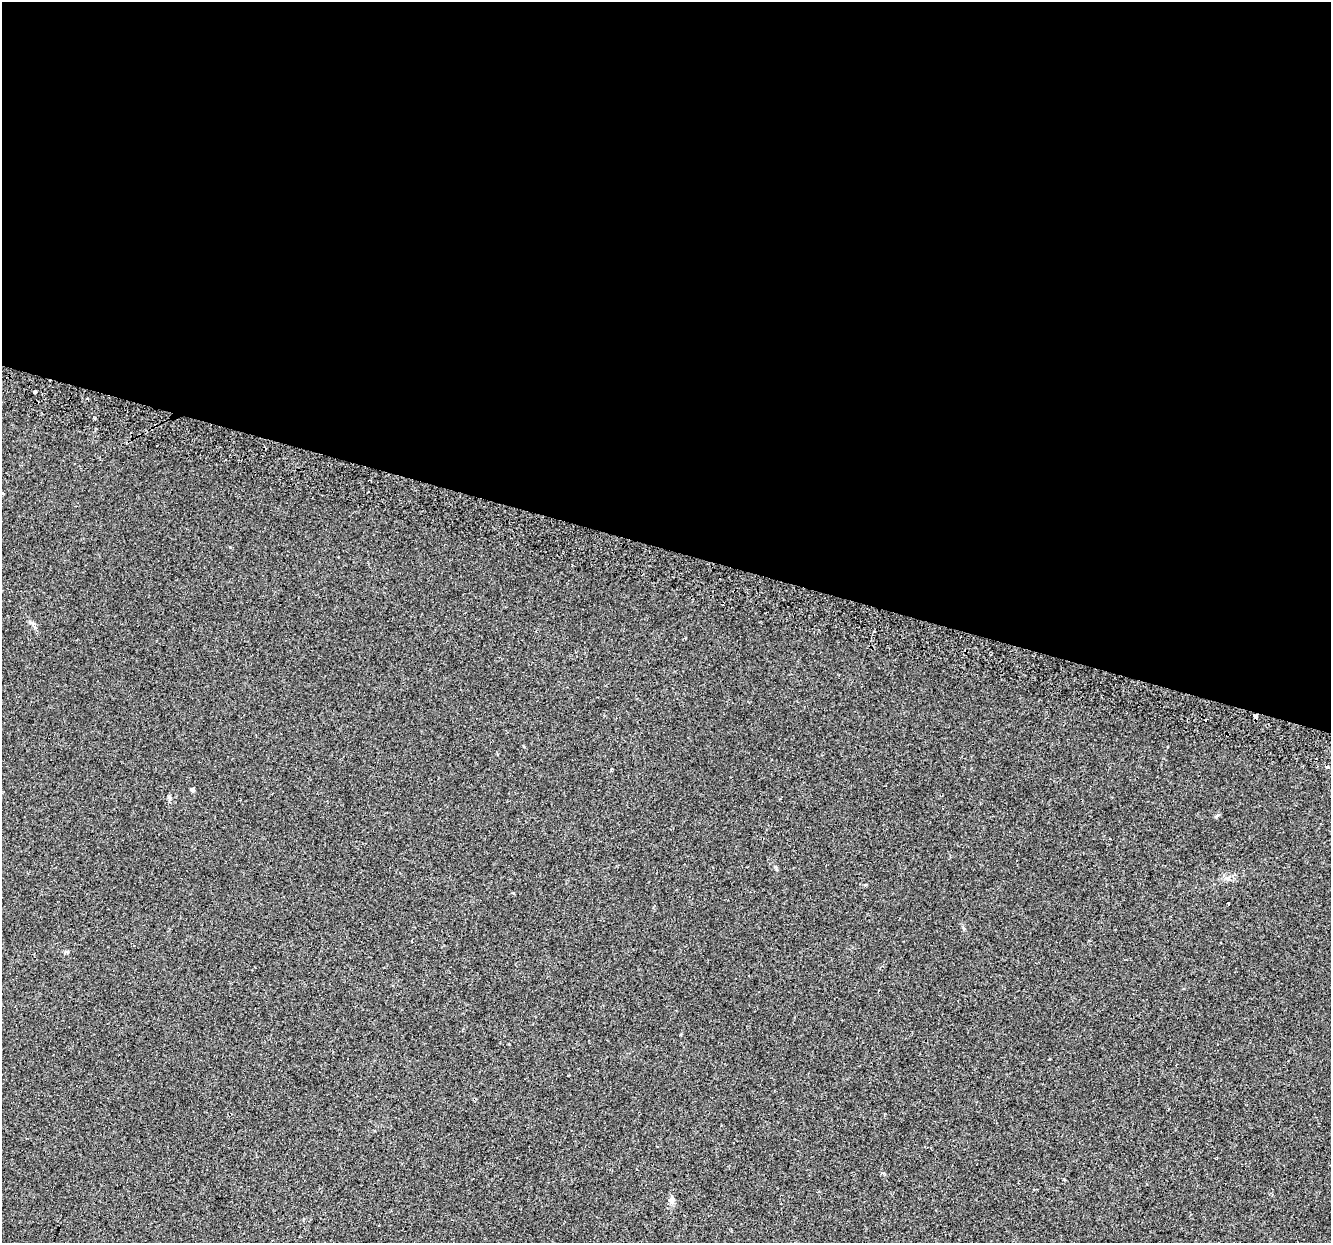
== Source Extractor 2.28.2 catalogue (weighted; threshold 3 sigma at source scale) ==
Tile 3 of 4 x 4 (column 3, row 1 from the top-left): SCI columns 2718-4046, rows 4069-5309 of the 5427 x 5594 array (HDU 1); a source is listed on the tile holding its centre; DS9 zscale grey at full resolution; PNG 1333 x 1245 px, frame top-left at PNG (2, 2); no overlay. Shown black and unused: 44% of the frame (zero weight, under 2 of 3 exposures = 4% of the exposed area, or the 3 px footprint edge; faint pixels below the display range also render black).
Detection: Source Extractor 2.28.2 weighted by HDU 2 'WHT'; one run over the whole footprint, this tile lists its part. Background 0.0371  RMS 0.0054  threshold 0.0245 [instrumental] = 3 sigma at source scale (4.5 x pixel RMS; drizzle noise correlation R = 1.50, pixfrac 1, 0.0396/0.0396 arcsec/px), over >= 5 px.
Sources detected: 11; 3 cosmic-ray / hot-pixel residue — not listed; the other 8 listed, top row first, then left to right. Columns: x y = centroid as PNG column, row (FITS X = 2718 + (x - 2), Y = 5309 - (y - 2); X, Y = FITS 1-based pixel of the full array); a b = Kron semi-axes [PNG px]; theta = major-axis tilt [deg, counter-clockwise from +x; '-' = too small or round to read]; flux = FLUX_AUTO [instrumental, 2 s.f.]
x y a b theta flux
35 392 3 3 - 14
3 493 3 3 - 2.9
32 623 9 3 -45 1.1
1327 767 3 3 - 6.2
192 789 5 4 - 0.88
1229 903 3 3 - 2
66 952 6 4 18 0.69
671 1200 8 6 62 1.6
Isophote crosses this tile's border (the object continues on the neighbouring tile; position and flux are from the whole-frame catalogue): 1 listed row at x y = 3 493